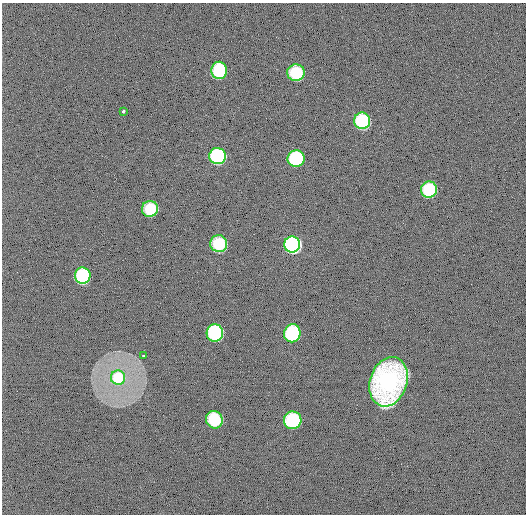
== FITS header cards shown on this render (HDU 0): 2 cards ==
NAXIS1  =                  524
NAXIS2  =                  512

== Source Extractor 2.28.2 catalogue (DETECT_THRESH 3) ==
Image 524 x 512 px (HDU 0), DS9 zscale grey, 1 PNG px = 1 image px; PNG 528 x 516 px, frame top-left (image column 1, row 512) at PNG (2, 3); each listed source drawn as its Kron ellipse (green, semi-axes under 4 px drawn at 4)
Background 2.71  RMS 11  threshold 34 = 3 sigma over >= 5 px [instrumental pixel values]
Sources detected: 18; all 18 listed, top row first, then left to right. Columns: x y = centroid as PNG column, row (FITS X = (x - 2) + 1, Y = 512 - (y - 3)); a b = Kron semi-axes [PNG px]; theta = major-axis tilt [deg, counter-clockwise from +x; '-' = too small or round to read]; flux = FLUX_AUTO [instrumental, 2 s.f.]
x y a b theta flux
219 70 8 8 - 77000
296 73 9 8 - 55000
123 111 3 3 - 2000
362 121 8 8 - 82000
218 156 8 8 - 110000
296 159 8 8 - 99000
429 190 8 8 - 69000
150 209 8 8 - 45000
219 244 8 8 - 51000
292 244 8 8 - 190000
83 276 8 8 - 99000
215 333 8 8 - 99000
292 333 9 8 - 100000
143 356 3 2 - 2700
118 378 7 7 - 60000
388 382 25 18 72 230000
214 420 9 8 - 60000
293 420 9 8 - 83000